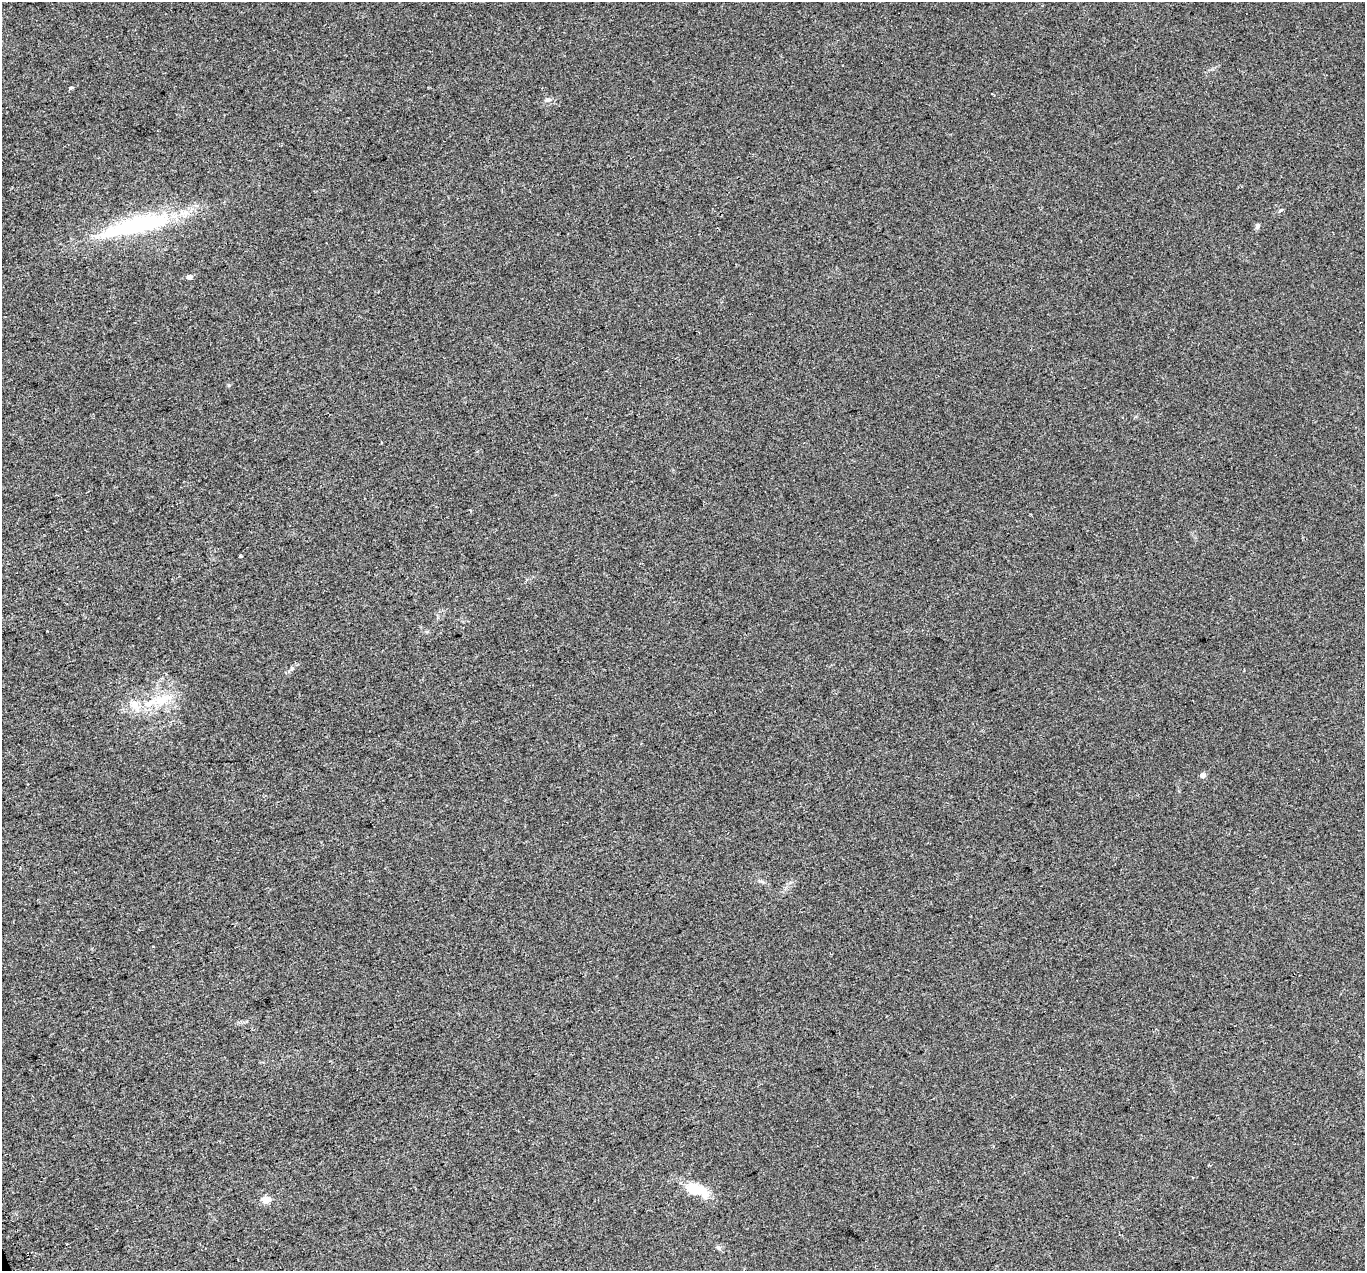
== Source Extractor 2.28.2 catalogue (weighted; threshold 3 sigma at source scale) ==
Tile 7 of 4 x 4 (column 3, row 2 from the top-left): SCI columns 2761-4123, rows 2703-3971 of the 5518 x 5351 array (HDU 1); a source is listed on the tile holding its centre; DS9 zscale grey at full resolution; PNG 1367 x 1273 px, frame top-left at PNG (2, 2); no overlay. Shown black and unused: <1% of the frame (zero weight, under 2 of 3 exposures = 3% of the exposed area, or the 3 px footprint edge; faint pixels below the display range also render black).
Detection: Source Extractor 2.28.2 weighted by HDU 2 'WHT'; one run over the whole footprint, this tile lists its part. Background 0.0227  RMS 0.0068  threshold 0.0304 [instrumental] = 3 sigma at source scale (4.5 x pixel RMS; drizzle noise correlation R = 1.50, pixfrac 1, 0.0396/0.0396 arcsec/px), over >= 5 px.
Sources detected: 18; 1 cosmic-ray / hot-pixel residue — not listed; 1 inside a brighter listed object's ellipse — not listed separately; the other 16 listed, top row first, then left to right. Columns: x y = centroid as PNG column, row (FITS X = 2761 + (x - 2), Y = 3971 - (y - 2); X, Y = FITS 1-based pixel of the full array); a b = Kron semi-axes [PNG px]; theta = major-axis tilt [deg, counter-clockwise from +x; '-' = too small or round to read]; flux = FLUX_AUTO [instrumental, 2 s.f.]
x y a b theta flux
71 88 4 3 - 1.4
548 99 9 7 0 2.2
1281 210 6 3 19 0.76
137 225 89 19 14 78
1257 226 7 5 76 1.6
189 277 5 5 - 2.6
381 442 3 3 - 1.2
470 510 3 3 - 2.2
241 556 3 3 - 3
162 699 23 13 18 15
134 704 15 11 -75 7
1203 775 5 5 - 3
153 947 3 2 - 0.74
697 1190 33 13 -19 17
266 1200 5 5 - 16
719 1248 7 5 -18 1.4
Unlisted compact peaks at least as high as the median listed source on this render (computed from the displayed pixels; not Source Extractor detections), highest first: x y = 292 668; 229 385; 427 632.